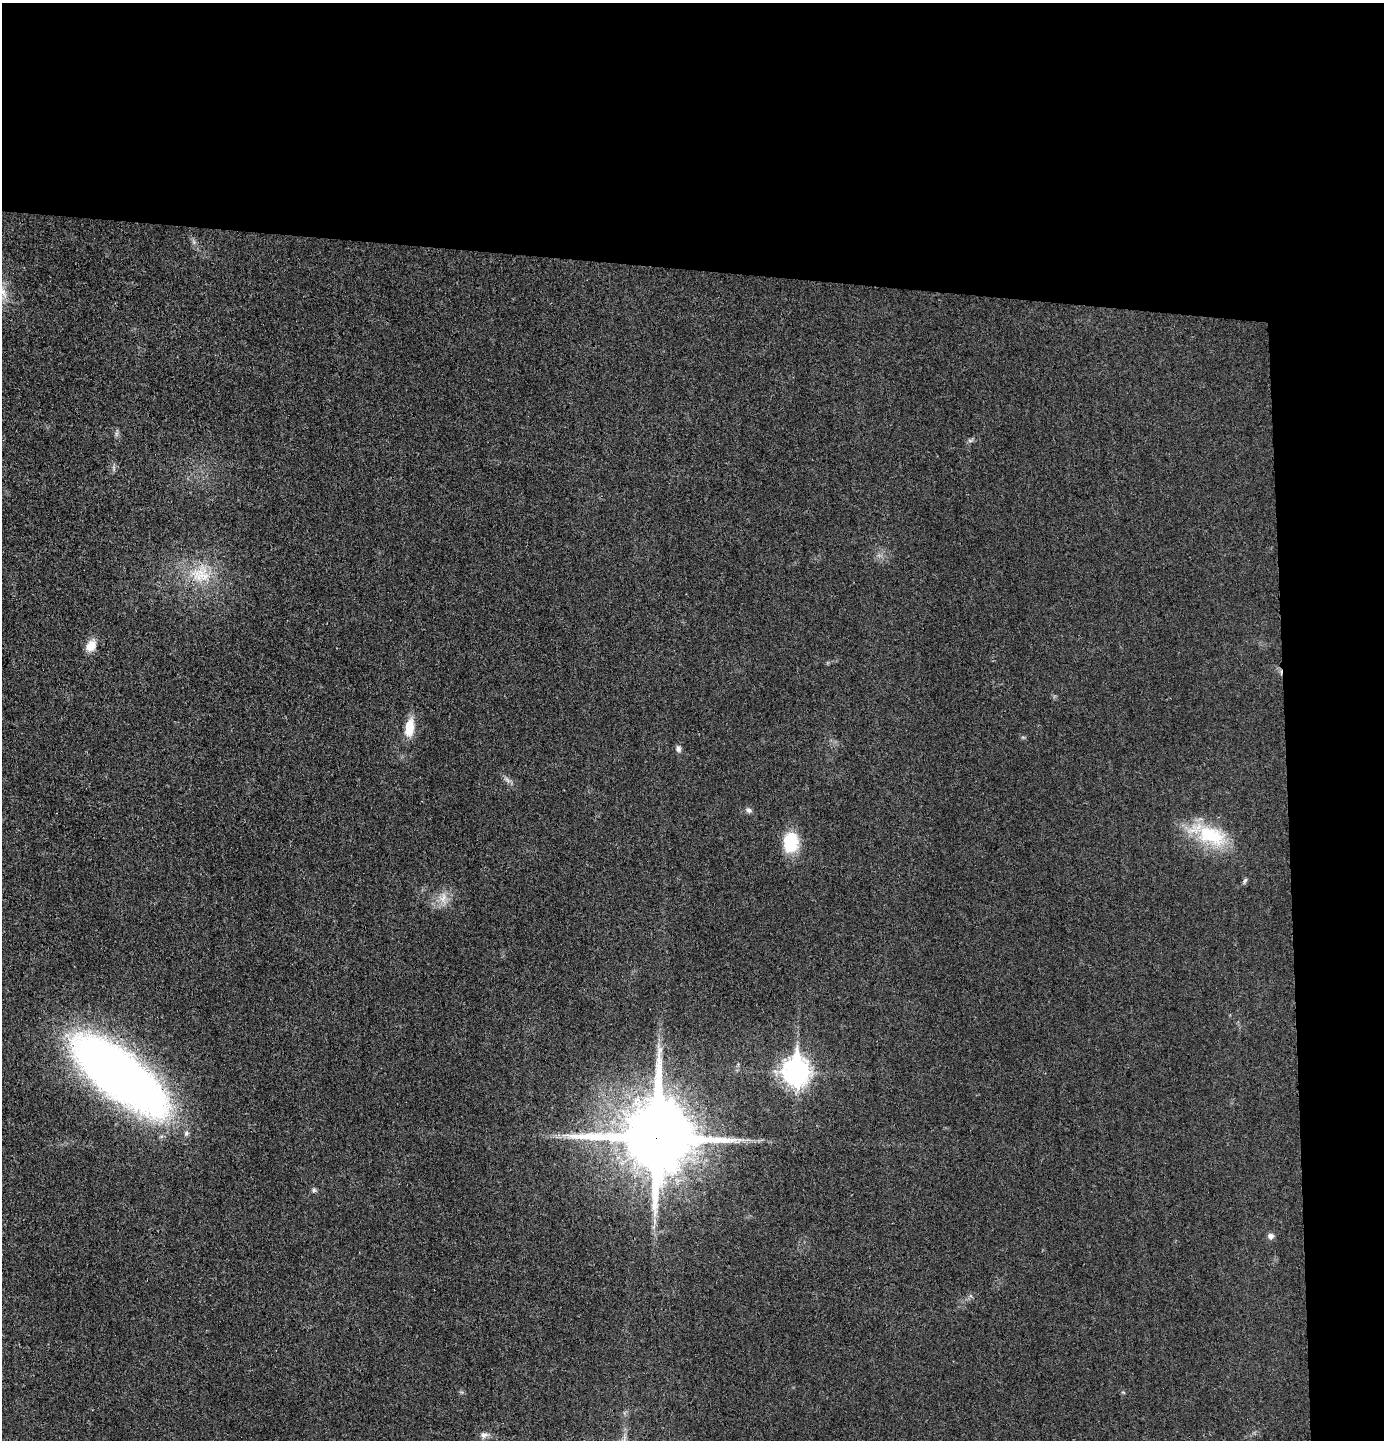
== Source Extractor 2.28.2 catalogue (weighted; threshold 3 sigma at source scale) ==
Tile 3 of 3 x 3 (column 3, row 1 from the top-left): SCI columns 2867-4248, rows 2878-4315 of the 4357 x 4324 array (HDU 1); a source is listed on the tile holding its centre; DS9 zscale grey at full resolution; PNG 1386 x 1442 px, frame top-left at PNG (2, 3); no overlay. Shown black and unused: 24% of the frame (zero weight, under 3 of 4 exposures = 1% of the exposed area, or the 3 px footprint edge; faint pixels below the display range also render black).
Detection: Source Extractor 2.28.2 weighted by HDU 2 'WHT'; one run over the whole footprint, this tile lists its part. Background 0.0212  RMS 0.0047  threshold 0.0211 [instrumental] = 3 sigma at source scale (4.5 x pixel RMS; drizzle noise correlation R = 1.50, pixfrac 1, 0.05/0.05 arcsec/px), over >= 5 px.
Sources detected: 22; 1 too faint to see at this stretch — not listed; the other 21 listed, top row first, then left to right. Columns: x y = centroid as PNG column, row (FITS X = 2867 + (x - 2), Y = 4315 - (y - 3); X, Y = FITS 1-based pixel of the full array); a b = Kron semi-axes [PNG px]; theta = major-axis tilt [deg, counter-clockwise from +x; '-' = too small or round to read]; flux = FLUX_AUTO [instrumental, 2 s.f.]
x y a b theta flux
194 242 7 4 -89 1
970 440 10 4 21 1.1
114 468 9 4 -77 0.99
201 574 31 28 13 22
91 646 16 11 58 5.8
409 728 23 10 81 9.3
678 749 9 7 -80 1.7
507 780 12 5 -45 1.7
748 810 9 6 -36 1.5
1209 835 52 21 -21 30
791 842 25 18 84 17
1245 881 9 4 58 0.92
443 898 19 11 89 5.6
796 1071 11 9 -89 480
120 1075 82 31 -39 490
186 1133 8 7 - 1.4
656 1137 22 20 -87 6000
314 1190 8 5 81 1
655 1221 11 3 -75 1.4
1271 1236 8 7 - 1.9
484 1435 13 8 15 2.2
Overlapping masked pixels (flux is a lower limit): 2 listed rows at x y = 120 1075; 656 1137